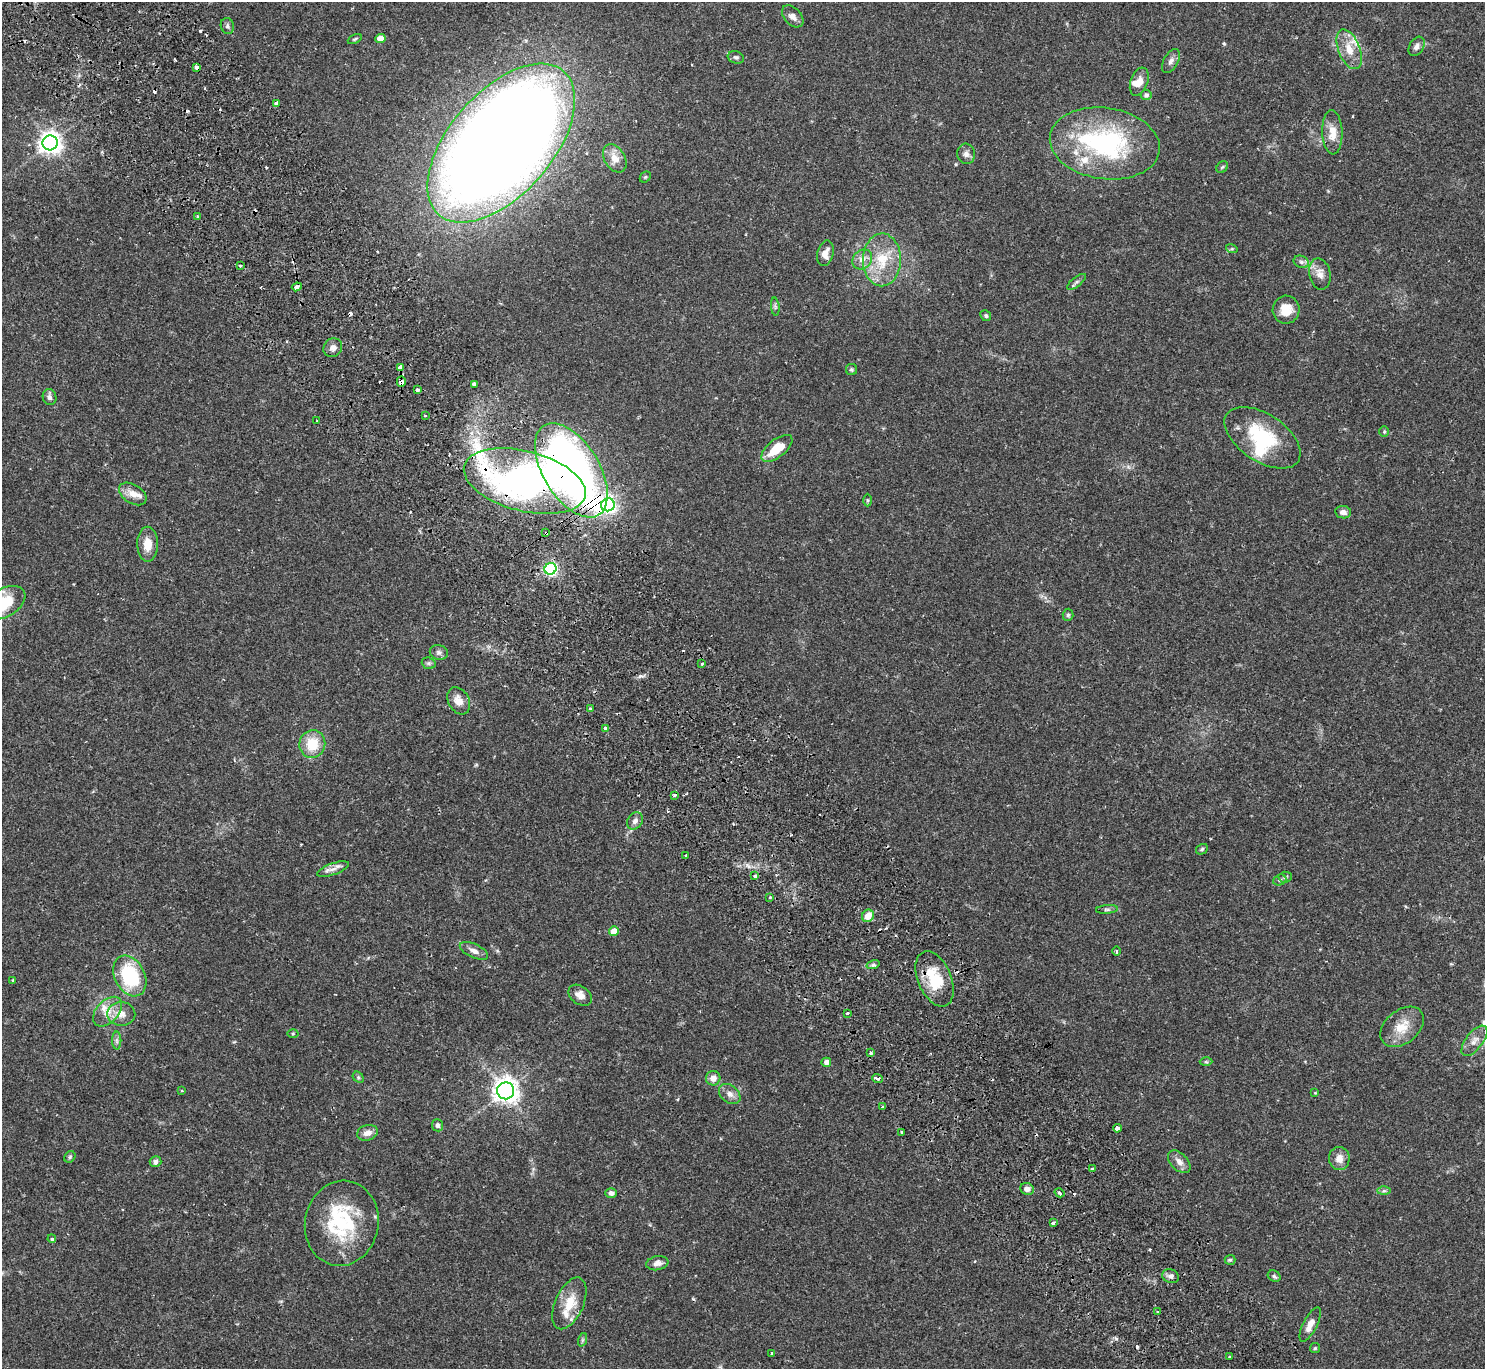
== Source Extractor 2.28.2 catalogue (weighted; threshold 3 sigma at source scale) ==
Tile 11 of 4 x 4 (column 3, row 3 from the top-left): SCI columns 3015-4497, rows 1568-2934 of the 6031 x 6007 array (HDU 1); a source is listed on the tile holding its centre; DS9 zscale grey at full resolution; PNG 1487 x 1371 px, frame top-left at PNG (2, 2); each listed source drawn as its Kron ellipse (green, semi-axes under 4 px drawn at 4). Shown black and unused: <1% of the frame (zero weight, under 2 of 3 exposures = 3% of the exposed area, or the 3 px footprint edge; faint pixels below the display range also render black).
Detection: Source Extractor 2.28.2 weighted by HDU 2 'WHT'; one run over the whole footprint, this tile lists its part. Background 0.0994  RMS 0.0061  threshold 0.0275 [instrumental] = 3 sigma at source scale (4.5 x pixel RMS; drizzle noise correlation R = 1.50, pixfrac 1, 0.05/0.05 arcsec/px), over >= 5 px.
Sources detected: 153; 2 inside a brighter object's white glare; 16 cosmic-ray / hot-pixel residue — neither listed nor drawn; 8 inside a brighter listed object's ellipse — not listed separately; the other 127 listed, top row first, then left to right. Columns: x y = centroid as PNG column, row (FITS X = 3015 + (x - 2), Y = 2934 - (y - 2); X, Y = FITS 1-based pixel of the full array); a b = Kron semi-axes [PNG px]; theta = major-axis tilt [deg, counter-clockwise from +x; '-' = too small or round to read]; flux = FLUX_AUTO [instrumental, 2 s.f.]
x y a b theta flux
793 16 13 8 -47 3.6
227 26 8 6 -73 1.6
355 39 7 4 25 0.92
380 39 5 4 - 7
1417 46 10 7 59 2.9
1349 49 21 10 -68 9.4
736 57 8 6 -17 1.4
1171 61 13 7 60 2.7
197 67 4 3 - 4.3
1139 82 14 8 69 5
1146 95 5 5 - 1.8
277 103 3 3 - 10
1332 132 22 10 -88 8.6
50 143 8 7 - 430
501 143 95 51 49 1500
1105 143 55 35 -8 94
966 154 10 9 - 2.6
615 158 15 10 -58 6.1
1222 167 6 5 - 1
645 177 6 5 - 0.82
197 216 3 3 - 1.1
1232 249 6 4 -17 0.77
825 253 13 8 76 5
862 259 11 9 46 4.9
882 260 26 19 89 22
1301 262 8 6 -21 1.8
241 266 3 3 - 2.5
1320 274 16 10 -78 5.3
1076 282 11 4 38 1.6
297 287 5 4 - 4.4
775 307 9 3 -85 1.2
1286 310 14 13 - 9.5
986 316 6 5 - 1.1
333 348 10 9 - 3
401 368 4 4 - 20
851 370 5 5 - 0.96
401 382 5 3 - 7.6
474 384 4 3 - 3.4
417 390 3 3 - 3.8
50 397 8 6 -72 1.9
425 416 3 3 - 1.3
317 421 3 2 - 0.8
1384 432 5 4 - 0.75
1262 438 43 23 -33 39
777 448 18 9 39 15
571 470 52 28 -59 400
525 481 62 30 -14 260
133 494 15 9 -32 6
867 500 6 4 -90 0.8
608 505 7 6 - 220
1343 512 8 6 -9 2.9
546 533 4 3 - 2.3
148 544 17 10 -89 8.6
550 569 6 5 - 120
4 603 23 14 31 25
1068 615 6 5 - 1.1
439 652 9 7 -16 2
429 663 7 5 -20 1.2
702 664 3 3 - 0.92
459 701 14 10 -60 5.9
590 709 3 3 - 1.4
605 728 3 3 - 5.6
312 744 14 13 - 16
675 795 3 3 - 3.9
635 821 9 7 55 2.7
1202 849 6 5 - 1
686 856 3 2 - 0.8
333 869 16 5 20 3.6
755 876 4 4 - 1.1
1285 877 6 5 - 1.2
1280 880 7 5 22 1.1
770 897 4 3 - 0.56
1107 909 11 4 5 1.4
868 916 6 5 - 7.9
614 931 5 4 - 9
474 951 15 7 -24 3.6
1117 951 4 3 - 0.7
873 965 7 4 17 1.1
130 976 21 15 -63 42
935 979 29 16 -67 24
13 980 4 3 - 0.77
580 995 13 9 -37 4.9
107 1012 17 11 47 8.1
847 1013 3 2 - 0.74
121 1014 14 12 -3 6.4
1402 1027 25 16 39 12
293 1034 5 3 - 0.65
117 1041 9 4 -89 1.6
1474 1041 18 8 52 5.1
871 1053 4 3 - 1
826 1062 5 4 - 3.2
1206 1062 6 4 -1 0.89
358 1077 6 4 -46 0.9
713 1078 7 7 - 4.5
878 1078 5 3 - 2
182 1091 3 3 - 0.74
506 1091 8 8 - 490
1315 1093 4 3 - 0.49
730 1094 12 8 -40 3.7
883 1107 4 3 - 2.3
437 1125 6 5 - 1.8
1117 1128 4 4 - 8.6
902 1132 3 3 - 1.7
367 1133 10 7 16 4.2
70 1157 6 5 - 0.99
1339 1158 11 10 - 5.3
155 1162 6 5 - 2.1
1179 1162 13 8 -46 4
1092 1169 3 3 - 1.4
1027 1189 7 5 -24 2.6
1384 1191 7 4 1 1.2
611 1193 6 5 - 2.3
1060 1193 5 4 - 1.1
342 1223 43 36 80 48
1053 1223 3 3 - 2.9
52 1239 4 4 - 1.2
1230 1260 5 5 - 1
657 1263 11 7 10 3.4
1171 1276 8 6 -21 2.3
1274 1276 7 5 -29 1.3
569 1303 27 14 66 15
1157 1312 3 2 - 0.53
1310 1325 19 7 63 5.6
582 1340 7 4 71 0.98
1315 1348 5 5 - 0.8
772 1353 4 3 - 1.8
1230 1357 4 3 - 0.65
Overlapping masked pixels (flux is a lower limit): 8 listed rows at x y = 197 67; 401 368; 401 382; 571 470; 525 481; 608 505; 546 533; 550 569
Isophote crosses this tile's border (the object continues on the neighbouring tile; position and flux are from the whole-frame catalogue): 3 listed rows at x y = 501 143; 4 603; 1474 1041
Unlisted compact peaks at least as high as the median listed source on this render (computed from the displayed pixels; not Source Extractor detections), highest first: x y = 640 676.